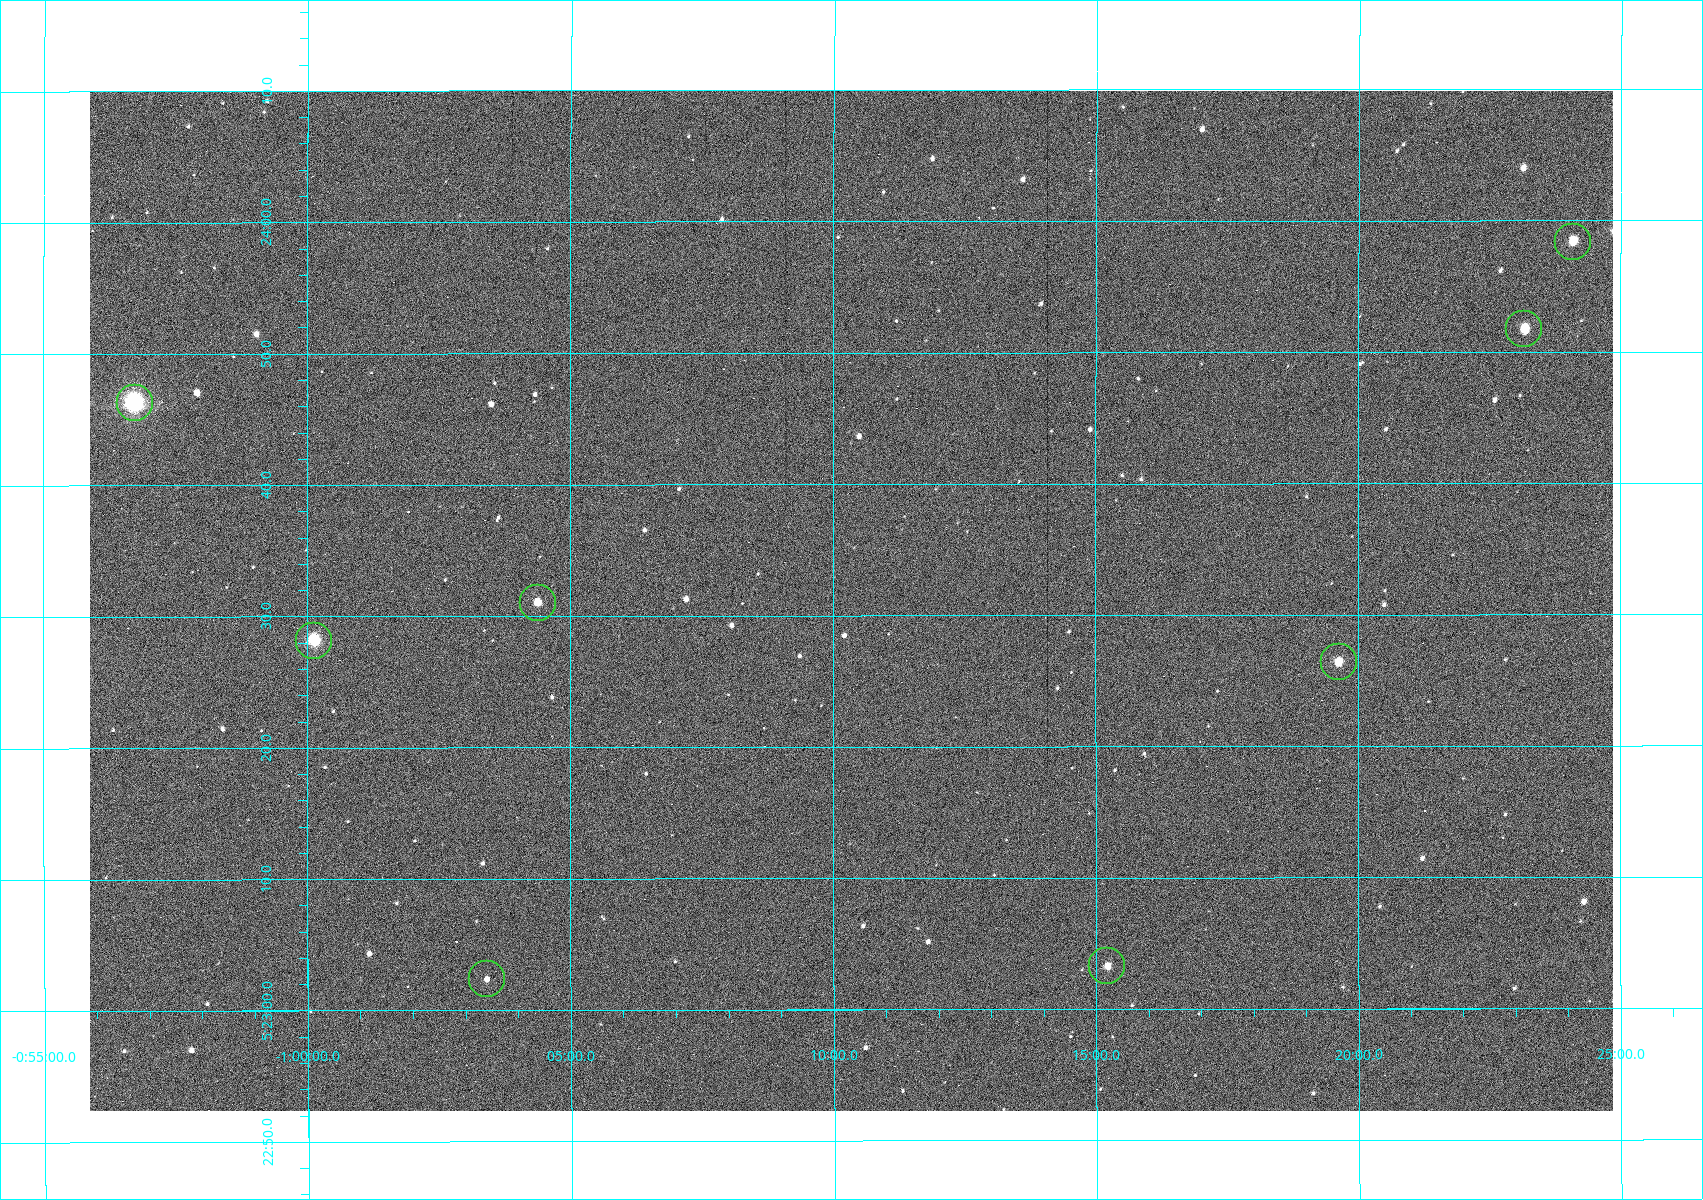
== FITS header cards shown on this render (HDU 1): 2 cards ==
NAXIS1  =                 1523
NAXIS2  =                 1020

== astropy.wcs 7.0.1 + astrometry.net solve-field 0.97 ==
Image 1523 x 1020 px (HDU 1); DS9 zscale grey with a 90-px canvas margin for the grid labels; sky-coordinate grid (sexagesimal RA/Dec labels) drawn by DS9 from the SOLVED WCS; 8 Tycho-2 reference stars matched to detected sources circled (green)
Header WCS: RA---TAN/DEC--TAN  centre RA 05:23:31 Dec -01:10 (80.88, -1.17 deg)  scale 1.14 arcsec/px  FOV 29.0' x 19.4'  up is +90 deg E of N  parity flipped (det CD > 0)
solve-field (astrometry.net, Tycho-2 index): VERIFIED the header's WCS against the Tycho-2 star catalogue (8 matches, 0 conflicts) and refined it, rather than solving blind
Solved WCS: RA---TAN-SIP/DEC--TAN-SIP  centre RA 05:23:31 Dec -01:10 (80.88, -1.17 deg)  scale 1.14 arcsec/px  FOV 29.0' x 19.4'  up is +90 deg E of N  parity flipped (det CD > 0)
The solver's refit moves the header's centre by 0.34 arcsec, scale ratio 1.001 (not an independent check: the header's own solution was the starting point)
Tycho-2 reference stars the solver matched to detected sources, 8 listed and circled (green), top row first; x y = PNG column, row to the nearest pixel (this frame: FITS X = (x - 90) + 1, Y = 1020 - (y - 91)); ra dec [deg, ICRS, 3 dp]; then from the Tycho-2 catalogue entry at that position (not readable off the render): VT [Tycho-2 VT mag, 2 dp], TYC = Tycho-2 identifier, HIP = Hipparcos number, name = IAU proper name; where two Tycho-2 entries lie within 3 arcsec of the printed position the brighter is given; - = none
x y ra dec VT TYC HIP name
1573 242 80.993 -1.402 10.12 4753-1097-1 - -
1524 329 80.966 -1.386 10.33 4753-1182-1 - -
135 403 80.943 -0.946 8.91 4753-387-1 - -
538 603 80.879 -1.073 10.48 4753-1534-1 - -
314 641 80.867 -1.002 7.84 4753-1205-1 25199 -
1339 662 80.860 -1.327 11.24 4753-1591-1 - -
1107 966 80.764 -1.254 10.69 4753-1358-1 - -
487 979 80.760 -1.057 11.82 4753-1463-1 - -